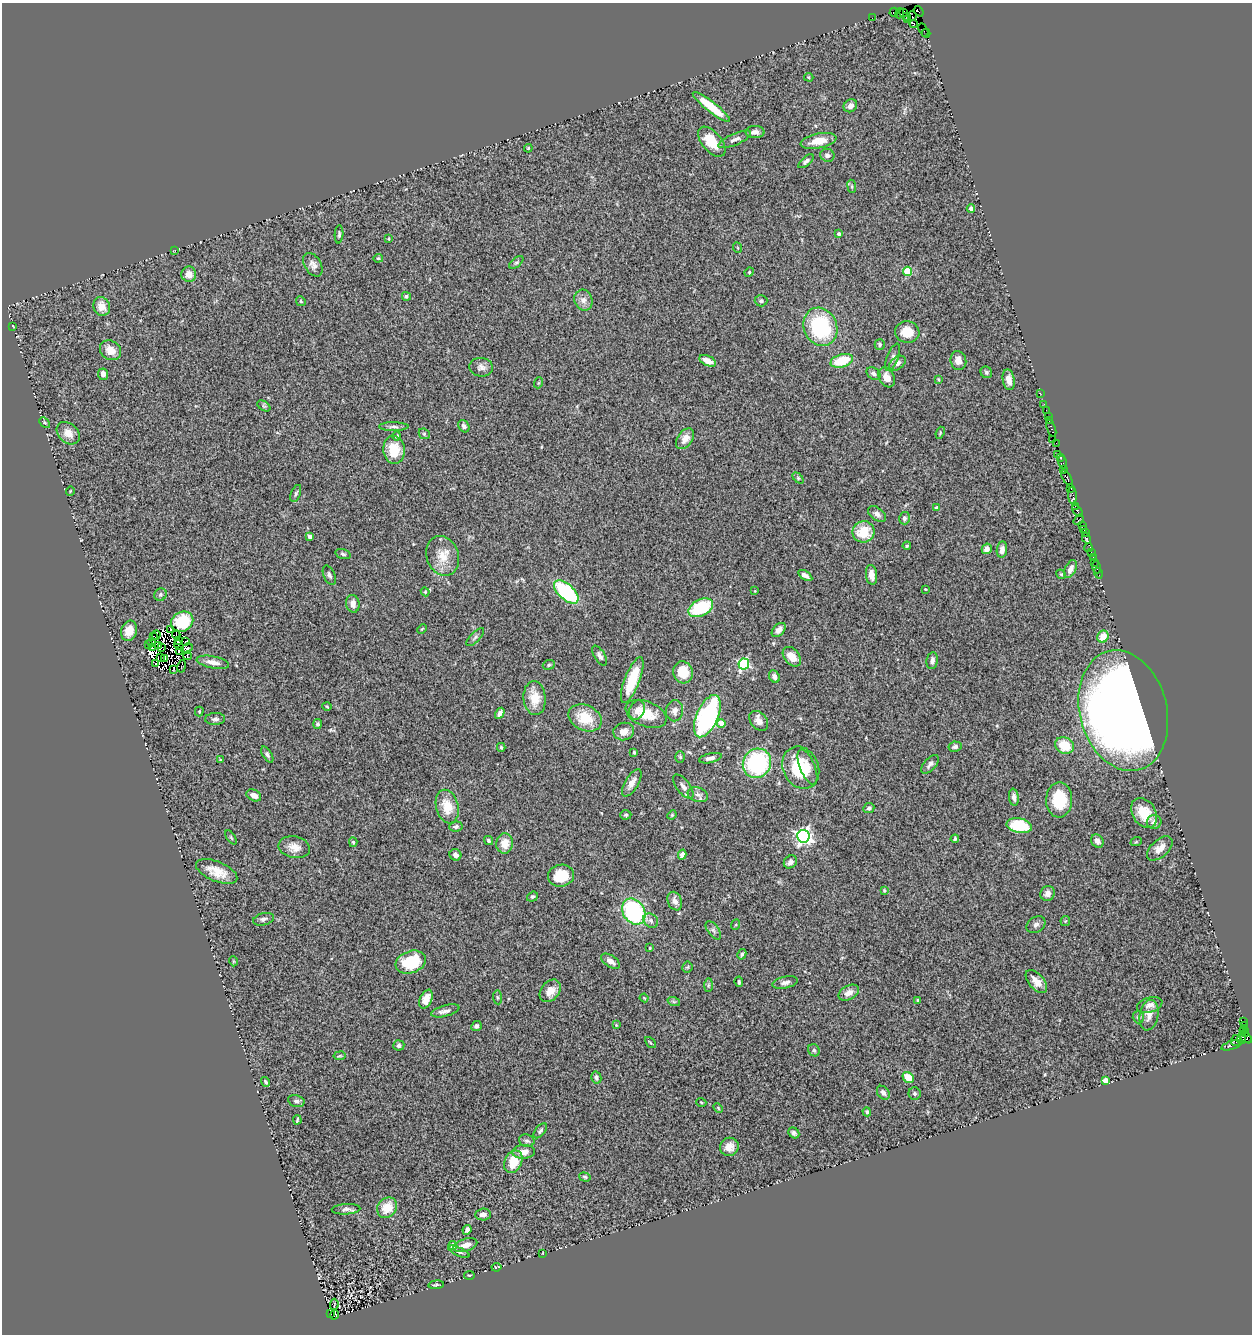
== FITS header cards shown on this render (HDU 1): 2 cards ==
NAXIS1  =                 1250
NAXIS2  =                 1332

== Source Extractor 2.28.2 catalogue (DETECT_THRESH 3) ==
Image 1250 x 1332 px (HDU 1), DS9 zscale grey, 1 PNG px = 1 image px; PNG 1254 x 1336 px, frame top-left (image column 1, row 1332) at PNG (2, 3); each listed source drawn as its Kron ellipse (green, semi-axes under 4 px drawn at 4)
Background 1.43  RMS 0.11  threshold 0.332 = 3 sigma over >= 5 px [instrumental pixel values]
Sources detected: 300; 11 with non-positive FLUX_AUTO (blend fragments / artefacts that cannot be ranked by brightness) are neither listed nor drawn; the other 289 listed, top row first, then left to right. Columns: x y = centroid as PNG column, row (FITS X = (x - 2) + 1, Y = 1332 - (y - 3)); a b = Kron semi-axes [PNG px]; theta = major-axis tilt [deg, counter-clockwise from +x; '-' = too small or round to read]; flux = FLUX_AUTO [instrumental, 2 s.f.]
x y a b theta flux
919 11 6 2 -51 28
894 12 5 4 - 170
903 12 4 3 - 130
899 13 5 3 - 190
906 16 3 2 - 69
912 16 5 3 - 67
872 18 2 2 - 13
908 20 4 3 - 87
914 24 4 3 - 110
923 30 7 2 -62 56
926 33 4 2 - 120
809 77 5 4 - 8.1
850 106 7 6 - 30
711 107 23 5 -38 190
755 132 9 6 0 37
735 139 17 5 24 40
818 141 18 7 11 100
712 142 18 10 -49 180
528 148 4 3 - 6.3
827 155 7 6 - 26
806 161 9 4 40 20
852 186 7 3 -82 8.8
971 208 4 4 - 32
339 234 9 4 87 16
839 234 4 3 - 22
389 239 3 2 - 5.6
738 248 5 3 - 6.3
175 250 3 2 - 5.6
378 258 5 4 - 9.8
516 262 8 4 40 14
313 265 13 8 -58 38
908 271 4 4 - 320
749 272 5 4 - 9.3
189 274 8 7 - 66
406 296 4 4 - 14
583 300 10 9 - 43
301 301 5 4 - 10
761 301 6 5 - 18
102 306 9 8 - 79
13 326 3 2 - 4.8
820 327 19 16 -66 630
907 332 12 11 - 130
880 345 5 5 - 12
110 350 11 9 -36 94
893 357 14 5 69 24
708 361 9 5 -25 72
842 361 11 6 17 230
958 361 9 8 - 57
897 363 9 6 36 30
481 367 12 9 -7 38
986 372 6 5 - 15
103 374 6 5 - 41
874 374 7 5 -34 24
887 377 10 7 -60 67
938 379 3 2 - 6.4
1009 380 10 6 -81 45
538 383 5 3 - 6.7
1040 393 2 2 - 55
1044 404 2 2 - 45
264 406 7 4 -33 13
1046 410 2 2 - 38
1048 416 2 2 - 100
1049 421 4 3 - 120
45 422 6 4 -44 10
464 426 6 5 - 27
394 427 15 4 0 23
1051 428 9 3 -71 350
68 433 13 9 -41 74
940 433 6 4 68 8.3
424 434 6 5 - 13
397 436 5 4 - 31
685 439 12 7 55 64
1053 439 2 2 - 17
1056 443 2 2 - 41
394 450 14 11 -85 180
1058 454 2 2 - 28
1061 457 3 2 - 61
1062 462 6 3 -74 73
1063 469 3 2 - 190
798 478 6 4 -46 11
1067 478 8 3 -57 610
1071 489 4 2 - 57
70 491 4 3 - 5.3
296 493 9 4 70 15
1072 496 8 3 -88 360
1075 506 2 2 - 28
936 508 4 4 - 20
1077 511 6 3 -53 390
877 514 10 6 -36 32
904 518 6 5 - 18
1079 520 6 3 53 150
1083 526 3 2 - 300
1084 529 3 3 - 140
864 532 11 10 - 200
1085 533 2 2 - 75
310 537 4 3 - 46
1086 538 5 3 - 320
907 546 4 3 - 7.7
1088 548 4 3 - 130
987 549 5 5 - 47
1002 550 8 5 82 41
1091 553 3 2 - 73
343 554 8 4 -17 15
443 556 20 16 -71 130
1093 557 2 2 - 11
1094 562 2 2 - 79
1096 567 6 2 -71 19
1070 569 9 5 65 42
1098 573 5 3 - 57
1061 574 5 4 - 9.1
329 575 10 5 -66 23
805 575 8 4 -34 28
872 575 10 5 -82 59
925 589 3 2 - 5
755 591 3 2 - 5.4
425 592 4 4 - 7.7
566 592 15 7 -42 670
160 595 6 6 - 16
353 604 9 6 -81 54
701 608 13 8 27 450
182 622 11 9 30 260
422 629 5 3 - 6.8
171 630 2 2 - 6.6
779 630 8 5 47 45
129 631 10 8 71 85
156 635 5 2 - 8.8
176 635 4 2 - 4.1
153 637 2 2 - 10
475 637 11 5 46 19
1103 637 6 5 - 110
178 641 3 2 - 13
152 642 4 3 - 16
186 642 4 2 - 18
149 645 3 2 - 20
158 645 2 2 - 8.4
179 645 5 2 - 1.1
152 647 4 2 - 4.1
161 647 3 3 - 25
187 649 6 5 - 84
180 651 4 2 - 13
187 656 4 2 - 15
600 656 11 5 -59 25
792 657 11 7 -50 90
161 658 2 2 - 16
165 658 4 2 - 19
932 661 8 5 80 31
213 662 16 6 -11 56
156 663 3 2 - 5.7
744 664 5 5 - 950
549 665 6 4 24 11
182 666 6 2 79 3.1
173 670 4 2 - 6.4
683 672 11 10 - 150
774 677 6 5 - 29
632 680 24 7 69 230
535 698 17 11 -85 130
327 706 4 3 - 6.6
637 710 10 7 67 38
199 711 5 4 - 8.1
675 711 10 8 87 48
1123 711 61 43 -75 9200
500 713 6 4 58 30
646 714 21 12 -22 170
707 716 22 10 66 1300
585 718 17 12 -24 200
215 719 10 6 3 23
759 721 11 8 -50 44
721 723 4 4 - 85
318 724 5 4 - 13
624 731 10 8 14 59
1064 745 10 8 -31 180
501 747 4 3 - 9.1
955 747 6 5 - 23
634 752 3 3 - 12
267 755 9 4 -59 19
680 757 6 5 - 10
710 758 11 4 13 35
221 760 3 3 - 8
757 763 15 13 57 760
930 764 11 6 49 26
807 767 19 7 -68 69
801 768 22 17 -64 330
632 783 15 6 59 60
683 787 14 6 -52 38
254 795 8 5 -28 48
698 795 10 7 -18 34
1014 797 8 5 -83 31
1059 800 18 13 89 280
447 806 17 11 -75 150
869 808 5 5 - 17
1144 813 16 11 -59 160
626 815 5 4 - 11
672 815 5 4 - 7.9
1154 822 7 7 - 35
456 826 7 5 9 17
1019 826 13 7 -11 320
803 836 6 6 - 2400
231 837 8 3 -57 8.9
955 839 4 3 - 16
488 840 5 4 - 15
1097 841 7 5 -55 25
353 842 5 4 - 9.5
1136 842 6 3 19 7.6
505 843 10 8 86 97
294 847 16 10 -12 74
1160 848 15 8 42 67
455 855 6 5 - 27
682 855 5 4 - 40
790 862 7 6 - 25
217 871 22 10 -22 120
561 876 13 11 10 170
884 890 3 3 - 7.9
1047 893 8 7 - 40
532 897 6 4 38 13
675 901 9 7 -68 43
634 912 14 10 -58 810
263 919 11 6 15 26
651 921 8 6 -41 23
1065 921 5 5 - 10
735 925 5 3 - 7.3
1036 925 10 7 35 27
713 930 10 5 -54 23
650 948 3 3 - 10
742 954 5 3 - 13
233 961 5 3 - 6
611 961 10 5 -34 47
411 962 15 11 19 290
687 967 5 5 - 9.6
1036 981 14 7 -49 66
739 982 5 3 - 11
785 982 13 5 12 31
708 985 7 4 88 13
550 991 12 9 51 80
849 993 11 7 28 52
497 997 7 4 -84 12
644 998 4 3 - 7.5
426 999 10 6 66 63
917 1000 3 2 - 6.7
674 1002 6 4 -19 12
1150 1005 13 7 16 43
445 1011 14 5 15 31
1149 1015 15 9 78 59
1138 1017 6 5 - 19
1243 1021 3 3 - 290
616 1025 3 3 - 6.5
1245 1025 3 3 - 42
476 1026 5 4 - 21
1244 1030 4 3 - 63
1246 1033 4 3 - 81
1246 1037 8 4 -43 390
1242 1039 5 4 - 240
1236 1040 5 5 - 310
650 1042 6 3 -48 8
399 1045 5 5 - 19
1232 1045 11 3 18 270
814 1050 6 5 - 16
340 1056 6 3 9 7.4
596 1078 6 5 - 21
908 1078 6 5 - 130
1106 1081 4 4 - 140
265 1082 5 3 - 12
883 1093 7 5 -50 28
915 1094 6 6 - 14
296 1101 8 6 -13 19
701 1102 5 3 - 6.5
718 1108 5 4 - 8.2
867 1112 4 3 - 12
297 1120 4 2 - 9.8
540 1131 9 5 50 16
794 1133 6 5 - 20
527 1141 8 6 -20 18
729 1147 9 9 - 57
524 1152 11 6 2 52
513 1162 12 8 66 150
585 1177 6 4 -17 12
387 1208 11 9 48 140
346 1209 14 5 3 28
483 1214 8 6 5 32
467 1230 5 4 - 21
453 1245 4 4 - 84
465 1245 12 6 17 69
459 1252 11 4 -24 17
543 1253 4 2 - 4.8
496 1267 5 2 - 7.7
469 1275 5 3 - 7.5
436 1285 8 3 6 11
334 1304 5 2 - 7.1
331 1314 3 2 - 370
334 1314 5 3 - 180
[11 non-positive-flux detections neither listed nor drawn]